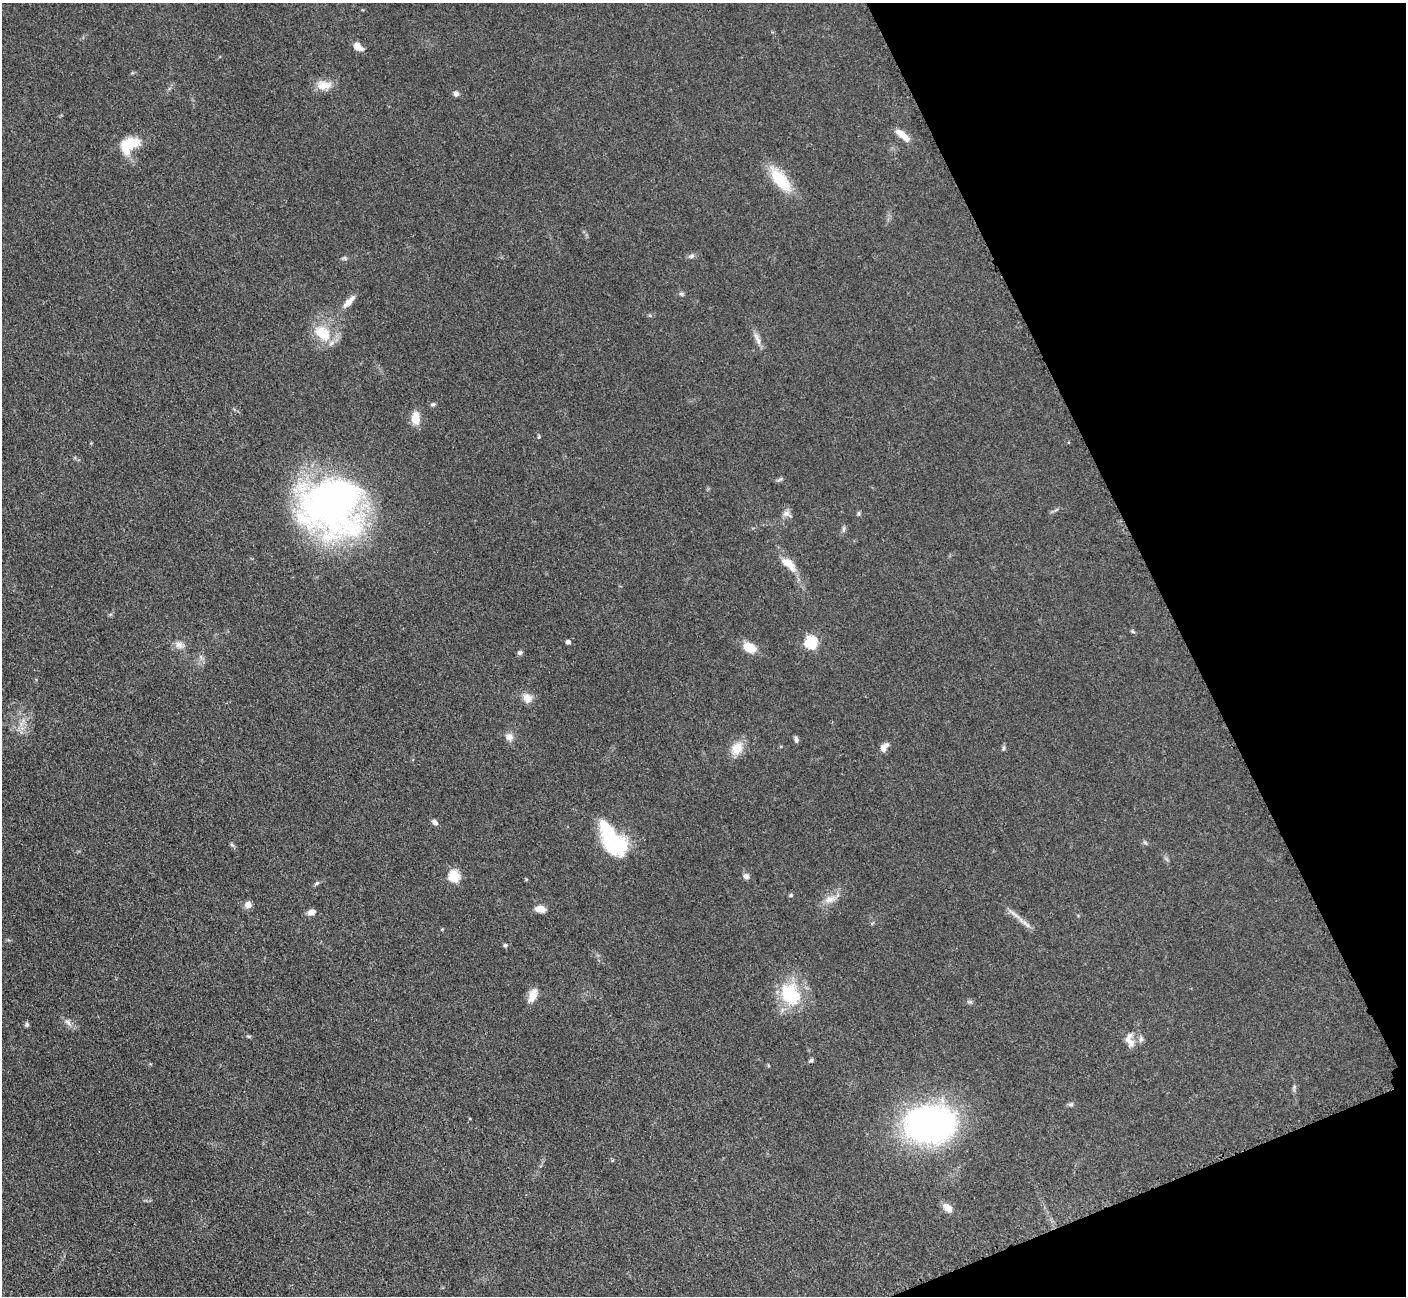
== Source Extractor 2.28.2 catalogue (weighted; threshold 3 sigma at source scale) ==
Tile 12 of 4 x 4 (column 4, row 3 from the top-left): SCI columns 4230-5633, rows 1591-2884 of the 5699 x 5661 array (HDU 1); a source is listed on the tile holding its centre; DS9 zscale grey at full resolution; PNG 1408 x 1298 px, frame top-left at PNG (2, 3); no overlay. Shown black and unused: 19% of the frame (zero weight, under 3 of 5 exposures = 4% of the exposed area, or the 3 px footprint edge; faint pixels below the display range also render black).
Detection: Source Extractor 2.28.2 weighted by HDU 2 'WHT'; one run over the whole footprint, this tile lists its part. Background 0.0527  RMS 0.0057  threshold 0.0254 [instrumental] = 3 sigma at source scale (4.5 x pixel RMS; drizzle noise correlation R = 1.50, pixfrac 1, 0.05/0.05 arcsec/px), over >= 5 px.
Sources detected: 62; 1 inside a brighter listed object's ellipse — not listed separately; the other 61 listed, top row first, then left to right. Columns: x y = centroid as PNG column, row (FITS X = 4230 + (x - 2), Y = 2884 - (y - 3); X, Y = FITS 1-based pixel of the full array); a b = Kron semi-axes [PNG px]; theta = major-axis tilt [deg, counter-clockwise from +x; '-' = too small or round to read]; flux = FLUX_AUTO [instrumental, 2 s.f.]
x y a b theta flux
358 46 12 7 -32 4.7
324 85 21 12 2 6.9
456 93 7 6 - 1.9
902 135 20 7 -39 6.9
130 143 23 13 10 14
780 179 35 14 -51 20
692 256 8 5 27 1.4
345 258 9 3 -21 0.83
681 294 6 5 - 1
349 302 19 7 47 4.7
650 316 6 4 -2 0.77
323 333 24 17 -37 16
757 339 21 6 -68 3.6
433 404 7 5 15 0.98
415 418 13 8 -89 8.9
539 437 5 4 - 0.62
780 479 9 4 29 0.99
332 504 64 60 -11 250
859 513 6 4 72 0.78
787 514 13 8 -18 2.6
843 529 8 4 82 1.2
789 564 25 10 -43 8.6
1132 631 6 5 - 0.83
568 642 5 4 - 2.2
811 642 6 6 - 60
179 644 14 10 -34 3.7
749 647 13 9 -22 10
520 653 6 5 - 1.3
527 698 13 11 -48 4.7
21 724 7 4 72 2
509 737 10 10 - 3.3
796 739 8 5 -78 1.4
884 747 12 7 55 3.7
737 748 19 14 58 8.3
1003 748 7 4 72 1
435 822 9 6 -40 1.7
612 839 41 19 -54 47
232 845 7 4 -19 0.82
454 876 6 6 - 42
746 876 7 7 - 2.2
526 879 5 3 - 0.55
317 883 8 4 35 0.97
791 895 5 5 - 0.7
830 899 16 9 16 5.2
248 905 8 7 - 3.3
540 909 11 7 -9 5.1
311 912 9 7 26 3.1
1023 922 23 5 -37 4.4
505 945 5 5 - 0.89
790 994 32 24 -59 29
533 995 18 9 69 5.4
68 1022 10 7 -36 2.4
27 1024 7 5 -89 0.99
248 1036 6 4 -18 0.71
1141 1039 8 6 -89 1.6
1129 1040 19 10 -74 5.1
811 1060 6 5 - 1.1
768 1065 5 3 - 0.47
1071 1104 7 5 43 1.1
928 1124 41 29 0 220
948 1208 13 7 -46 5